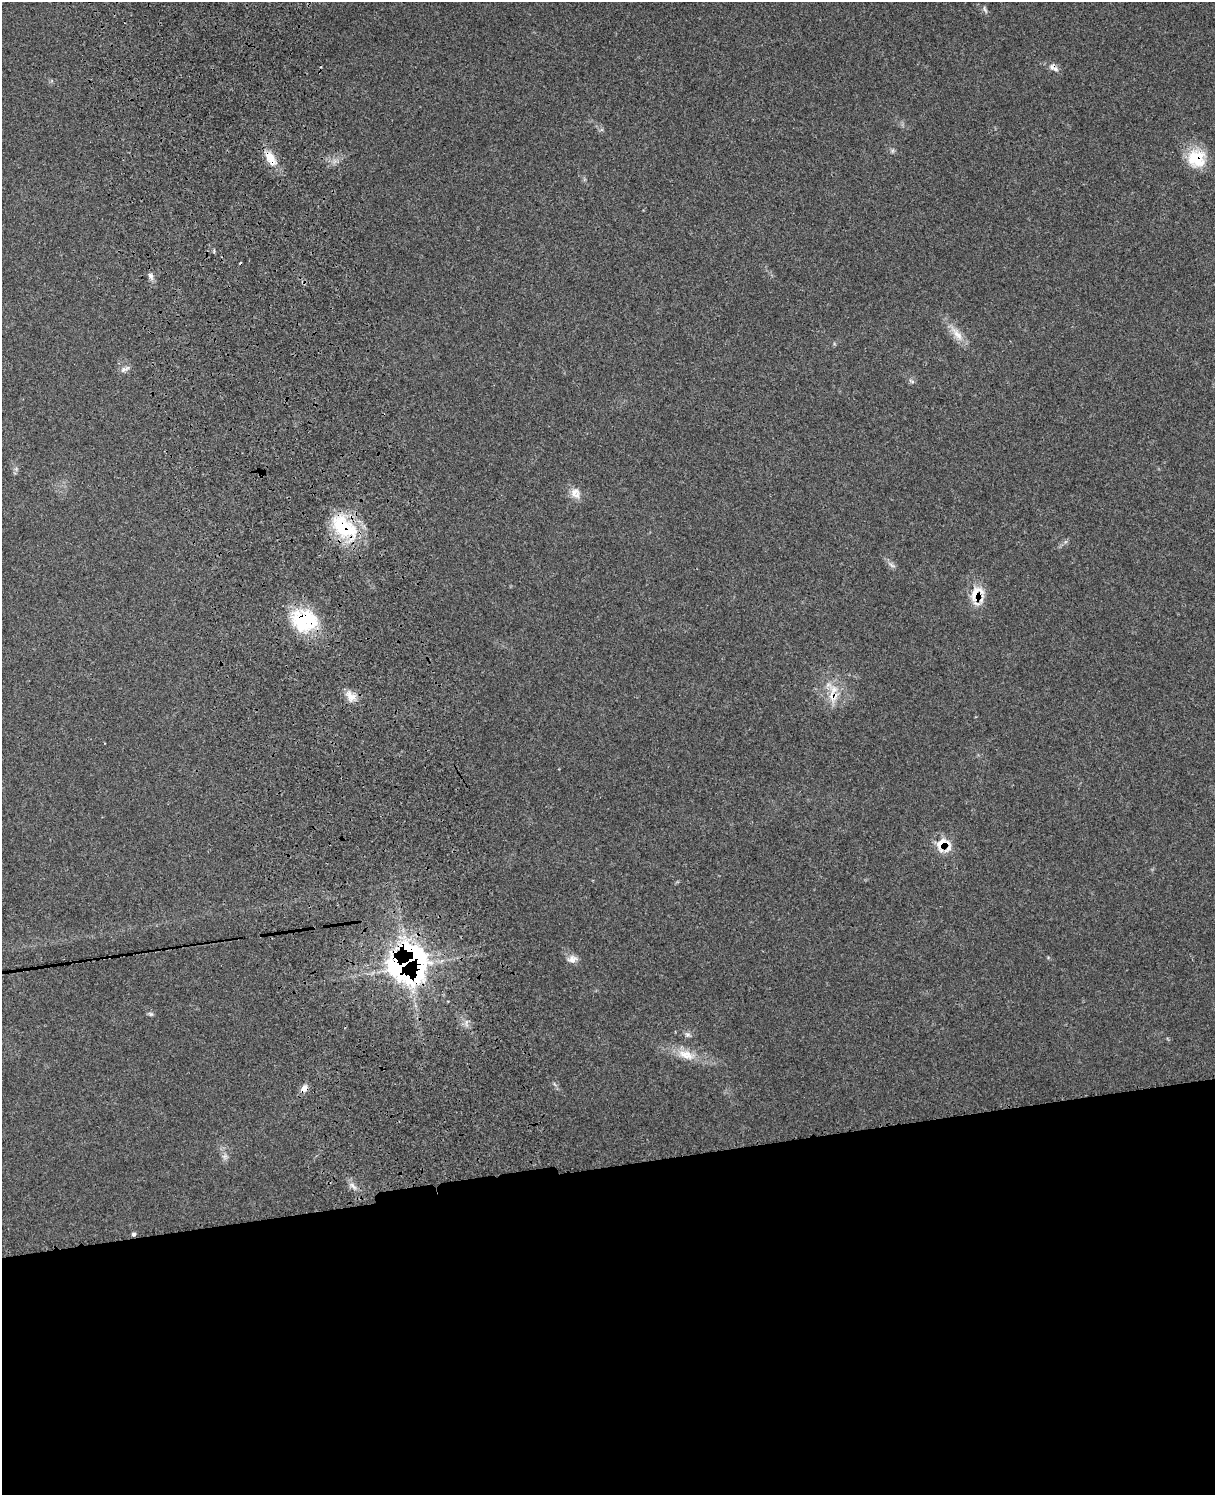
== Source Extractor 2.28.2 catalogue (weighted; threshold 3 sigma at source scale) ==
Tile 11 of 4 x 3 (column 3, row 3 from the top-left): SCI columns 2538-3750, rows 172-1664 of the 5082 x 4924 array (HDU 1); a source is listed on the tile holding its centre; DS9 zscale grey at full resolution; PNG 1217 x 1497 px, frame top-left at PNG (2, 2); no overlay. Shown black and unused: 22% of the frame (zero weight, under 3 of 4 exposures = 6% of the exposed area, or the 3 px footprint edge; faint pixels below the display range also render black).
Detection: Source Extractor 2.28.2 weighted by HDU 2 'WHT'; one run over the whole footprint, this tile lists its part. Background 0.234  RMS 0.0086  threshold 0.0388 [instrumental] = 3 sigma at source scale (4.5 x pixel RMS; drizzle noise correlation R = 1.50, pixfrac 1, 0.05/0.05 arcsec/px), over >= 5 px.
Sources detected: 27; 1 cosmic-ray / hot-pixel residue — not listed; the other 26 listed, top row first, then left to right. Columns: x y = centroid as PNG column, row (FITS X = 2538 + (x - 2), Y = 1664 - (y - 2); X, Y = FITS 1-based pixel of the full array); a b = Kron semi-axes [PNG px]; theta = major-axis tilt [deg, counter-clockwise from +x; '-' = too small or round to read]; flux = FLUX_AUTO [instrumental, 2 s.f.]
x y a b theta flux
985 9 11 4 -66 1.7
1052 67 12 8 82 3.9
271 158 23 11 -59 14
1197 158 27 20 -81 27
150 276 9 6 -57 3.1
957 334 25 10 -55 11
125 369 16 6 23 3.4
912 381 9 3 -34 1.5
575 493 15 12 -52 8.1
344 527 42 24 -41 53
892 565 11 5 -28 2.7
977 594 25 17 72 19
304 620 33 26 -10 56
351 696 17 11 -49 8.6
833 696 19 16 86 17
942 844 23 16 44 15
572 959 13 10 24 5.4
407 963 26 25 - 350
151 1014 6 5 - 1.5
466 1023 12 4 -87 2.7
688 1035 8 6 0 2.3
686 1055 25 12 -18 15
304 1089 10 7 43 5.7
225 1156 7 7 - 2.9
353 1186 15 5 -45 4.2
133 1234 5 4 - 1.7
Overlapping masked pixels (flux is a lower limit): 10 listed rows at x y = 1052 67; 271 158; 1197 158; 344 527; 977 594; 304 620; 833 696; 942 844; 407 963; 304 1089